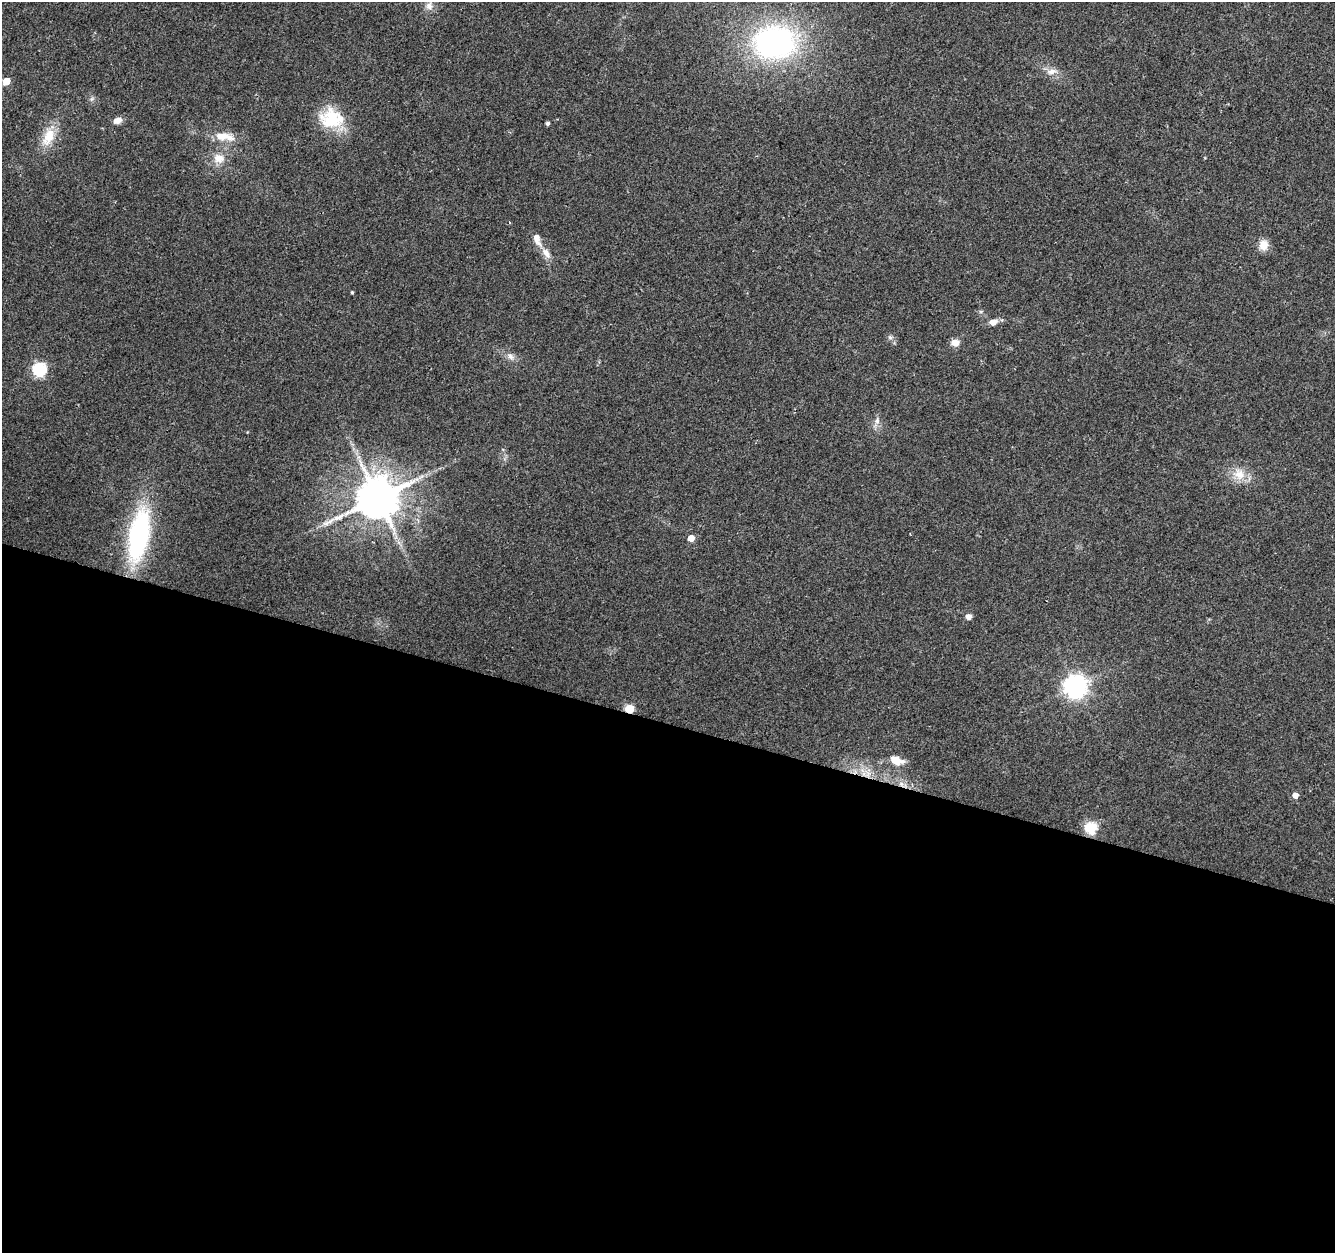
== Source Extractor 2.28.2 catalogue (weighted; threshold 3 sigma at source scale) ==
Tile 14 of 4 x 4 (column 2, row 4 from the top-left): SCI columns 1341-2673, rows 281-1531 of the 5338 x 5499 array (HDU 1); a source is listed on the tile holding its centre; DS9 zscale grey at full resolution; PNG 1337 x 1255 px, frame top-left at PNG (2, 2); no overlay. Shown black and unused: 42% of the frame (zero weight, under 2 of 3 exposures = <1% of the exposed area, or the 3 px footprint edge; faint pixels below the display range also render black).
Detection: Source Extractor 2.28.2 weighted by HDU 2 'WHT'; one run over the whole footprint, this tile lists its part. Background 0.0384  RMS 0.0071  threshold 0.0319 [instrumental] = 3 sigma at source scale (4.5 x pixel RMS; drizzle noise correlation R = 1.50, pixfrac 1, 0.0396/0.0396 arcsec/px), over >= 5 px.
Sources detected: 33; all 33 listed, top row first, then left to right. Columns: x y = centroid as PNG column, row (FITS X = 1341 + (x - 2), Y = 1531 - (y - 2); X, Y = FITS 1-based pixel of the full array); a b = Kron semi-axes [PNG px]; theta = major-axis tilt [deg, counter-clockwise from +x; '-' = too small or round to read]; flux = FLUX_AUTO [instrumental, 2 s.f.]
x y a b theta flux
429 6 11 10 - 4.6
774 42 39 30 0 170
1051 71 16 8 8 5.4
6 81 5 5 - 14
91 99 7 4 70 1.4
331 118 30 23 -11 31
118 120 10 7 22 4.7
547 123 4 3 - 1.8
48 136 26 14 66 16
221 136 23 11 3 12
219 158 16 13 -3 9.3
537 239 16 8 -71 6.7
1263 245 12 11 - 7.3
546 253 16 8 -56 6.1
352 292 4 3 - 0.83
993 322 8 7 - 5.7
890 337 6 5 - 1.7
955 343 11 8 5 4.8
510 356 12 7 -38 3.9
40 369 6 6 - 120
877 421 12 6 81 3.6
1239 474 18 15 -33 12
378 498 12 11 - 3000
139 536 55 20 80 110
691 538 5 5 - 9.6
969 617 6 5 - 3.9
1076 686 8 8 - 550
629 709 5 5 - 34
896 760 20 11 -17 9.3
867 774 13 8 -75 7.2
901 784 7 6 - 2.9
1295 795 5 5 - 5.6
1091 827 6 6 - 71
Overlapping masked pixels (flux is a lower limit): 3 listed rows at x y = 629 709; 867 774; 901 784